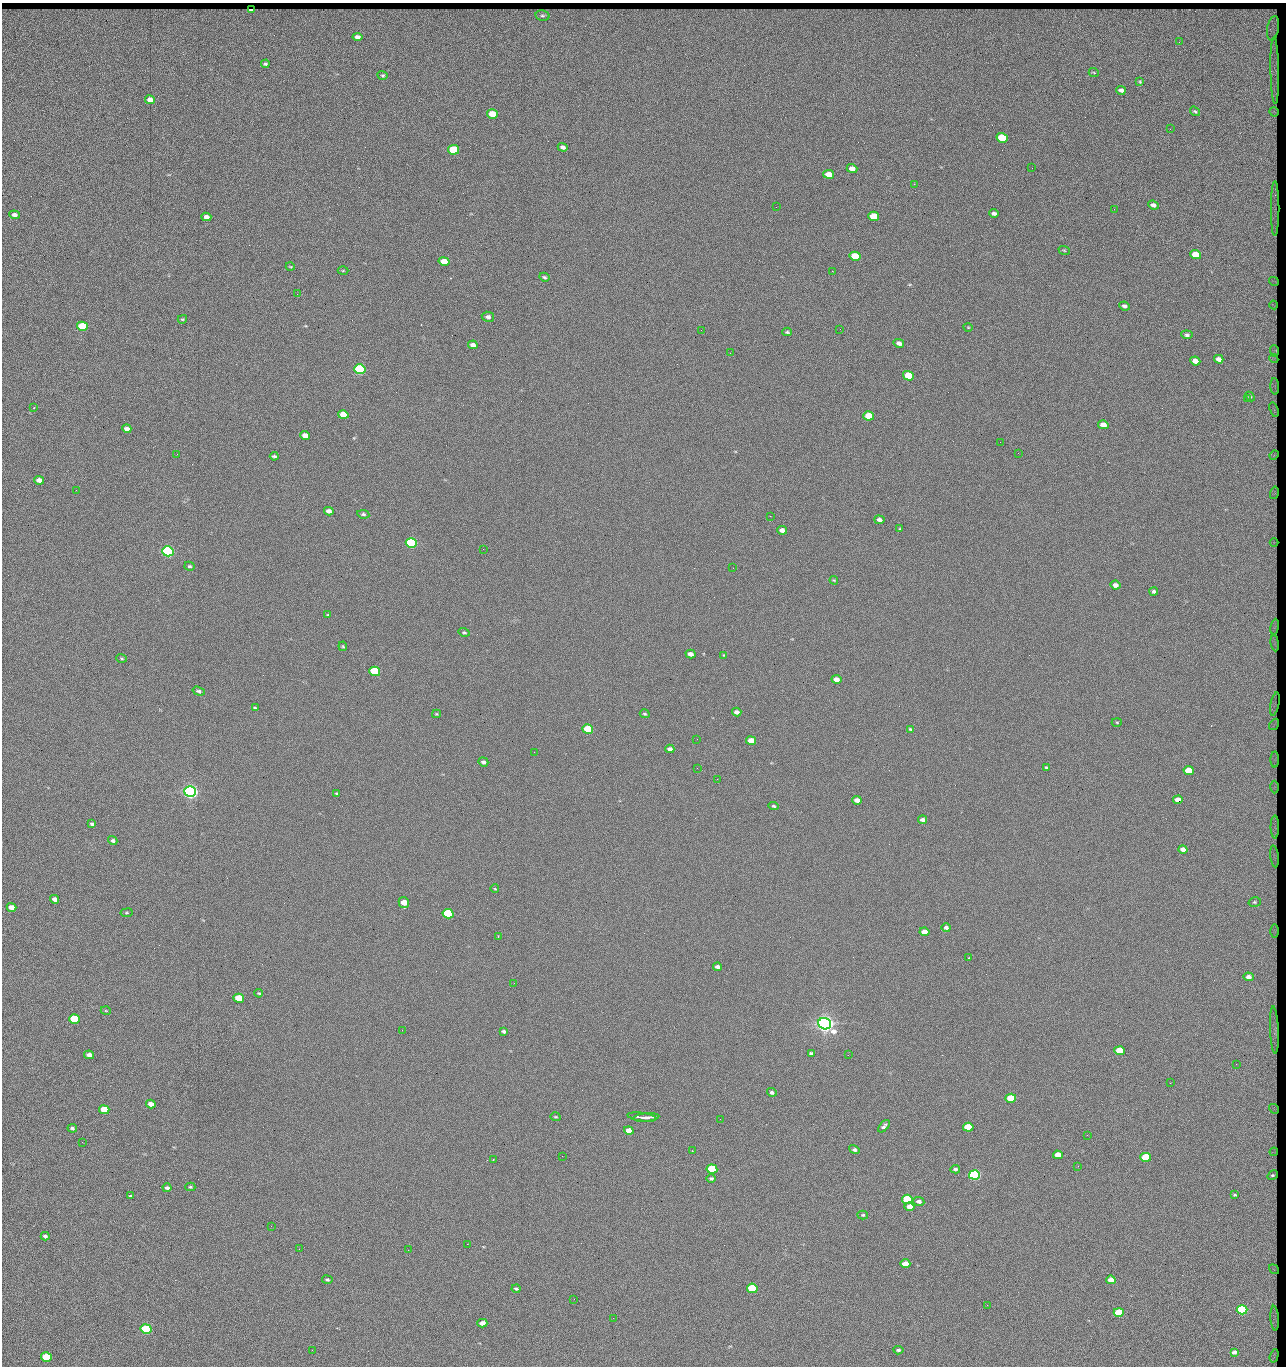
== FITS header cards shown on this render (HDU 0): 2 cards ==
NAXIS1  =                 1284 / length of data axis 1
NAXIS2  =                 1364 / length of data axis 2

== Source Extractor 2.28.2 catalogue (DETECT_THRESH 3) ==
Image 1284 x 1364 px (HDU 0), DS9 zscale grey, 1 PNG px = 1 image px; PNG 1288 x 1368 px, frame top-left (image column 1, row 1364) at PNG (2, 3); each listed source drawn as its Kron ellipse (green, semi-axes under 4 px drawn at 4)
Background 130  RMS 15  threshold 44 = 3 sigma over >= 5 px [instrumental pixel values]
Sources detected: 224; all 224 listed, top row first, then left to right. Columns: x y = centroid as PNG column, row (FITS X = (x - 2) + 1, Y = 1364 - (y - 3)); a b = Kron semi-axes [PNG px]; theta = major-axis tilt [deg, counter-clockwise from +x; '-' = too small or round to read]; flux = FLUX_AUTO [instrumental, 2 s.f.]
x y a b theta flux
251 10 4 2 - 1.4e+03
542 16 7 5 -13 1.8e+03
1273 28 12 5 82 5.3e+03
357 37 5 4 - 4.8e+03
1179 42 3 2 - 1.5e+03
265 64 4 4 - 1.6e+03
1275 71 34 4 -89 4.7e+03
1094 73 5 3 - 8.1e+02
383 75 5 4 - 1.3e+03
1140 82 4 4 - 8.6e+02
1121 90 5 4 - 2.9e+03
150 100 5 4 - 8.3e+03
1195 111 5 3 - 1.2e+03
1274 112 5 2 - 8.3e+02
492 114 5 4 - 2.3e+04
1170 129 2 2 - 1.2e+03
1002 138 6 4 -15 4.3e+04
563 147 5 4 - 3.3e+03
453 150 5 4 - 5.4e+04
852 168 5 4 - 6.4e+03
1032 168 2 2 - 1.8e+03
829 174 5 4 - 1.6e+04
914 184 2 2 - 1.8e+04
1153 205 5 4 - 3.6e+03
776 207 2 2 - 5.1e+02
1114 209 2 2 - 7.3e+02
1275 209 27 3 90 4.1e+03
994 213 4 3 - 2.6e+03
14 215 5 4 - 4.8e+03
874 216 5 4 - 2.8e+04
206 217 5 4 - 5.8e+03
1064 250 6 3 -19 9.7e+02
1196 255 5 4 - 2.4e+04
855 256 5 4 - 4.1e+04
444 261 5 4 - 2.0e+04
290 266 4 3 - 7.8e+02
343 271 5 3 - 9.7e+02
832 271 2 2 - 2.7e+04
544 277 5 4 - 1.7e+03
1274 281 5 2 - 7.6e+02
297 294 3 2 - 7.9e+02
1273 305 4 2 - 7.8e+02
1124 306 5 4 - 2.8e+03
488 317 6 5 - 3.3e+03
182 319 5 3 - 1.0e+03
82 326 5 4 - 5.2e+04
968 327 4 3 - 7.2e+02
840 329 2 2 - 4.8e+02
701 330 2 2 - 3.3e+03
787 332 5 3 - 1.3e+03
1187 335 6 4 -7 2.4e+03
899 343 5 4 - 3.9e+03
473 345 5 4 - 4.9e+03
1274 351 6 3 -88 1.7e+03
730 353 2 2 - 4.6e+02
1219 359 5 4 - 3.9e+03
1274 359 5 3 - 1.1e+03
1195 361 5 4 - 9.4e+03
360 369 5 5 - 1.6e+05
908 376 5 4 - 4.0e+04
1275 386 8 3 -85 1.3e+03
1250 396 5 4 - 1.3e+03
1247 399 3 2 - 1.3e+03
34 408 2 2 - 6.9e+02
1274 410 8 3 -72 1.5e+03
343 415 5 4 - 2.0e+04
869 416 5 4 - 3.3e+04
1103 425 5 4 - 9.9e+03
127 429 5 4 - 4.7e+03
305 436 5 4 - 9.1e+03
1000 442 2 2 - 3.3e+03
1018 453 2 2 - 4.6e+02
177 454 2 2 - 3.1e+03
1274 455 5 4 - 1.1e+03
274 456 4 3 - 1.6e+03
39 480 5 4 - 6.1e+03
76 490 2 2 - 9.8e+02
1274 493 6 3 77 1.5e+03
329 511 5 4 - 5.0e+03
363 514 6 4 -9 1.6e+03
770 516 2 2 - 6.5e+02
879 520 5 4 - 3.5e+03
900 529 4 4 - 1.2e+03
782 530 5 4 - 4.9e+03
1274 542 4 3 - 6.0e+02
411 543 5 5 - 1.9e+05
483 549 2 2 - 2.6e+03
168 551 5 5 - 3.2e+05
189 566 5 4 - 1.8e+03
733 568 3 2 - 8.1e+02
834 580 4 3 - 1.0e+03
1115 585 5 4 - 5.4e+03
1154 591 4 4 - 2.2e+03
328 615 4 3 - 9.7e+02
1275 627 8 4 81 1.1e+03
464 632 6 4 -16 1.4e+03
1275 643 8 4 -82 1.2e+03
343 646 5 4 - 1.0e+03
690 654 5 4 - 5.4e+03
724 655 4 3 - 8.7e+02
122 658 5 3 - 1.1e+03
375 671 5 4 - 9.0e+04
836 679 5 4 - 7.3e+03
199 691 6 4 -17 2.1e+03
1275 704 12 2 78 9.0e+02
255 708 4 3 - 1.1e+03
737 712 5 4 - 3.9e+03
436 714 4 4 - 9.4e+02
645 714 5 3 - 1.3e+03
1117 722 5 3 - 9.6e+02
1274 724 6 2 55 7.1e+02
588 729 5 4 - 4.8e+04
910 729 4 4 - 1.1e+03
697 739 2 2 - 6.8e+02
751 740 5 4 - 1.4e+04
670 749 4 4 - 3.5e+03
534 752 2 2 - 3.1e+03
1275 760 8 4 90 1.1e+03
483 762 5 4 - 2.5e+03
1046 767 3 3 - 9.4e+02
697 768 2 2 - 2.2e+03
1189 770 5 4 - 2.6e+04
717 779 2 2 - 2.5e+03
1275 787 6 4 89 1.1e+03
190 791 6 5 - 7.0e+05
337 793 4 3 - 1.3e+03
857 800 5 4 - 5.9e+03
1178 800 5 4 - 1.2e+04
774 806 5 4 - 1.3e+03
923 820 4 3 - 3.8e+03
92 824 4 3 - 1.8e+03
1275 827 11 3 -90 1.7e+03
113 840 5 4 - 2.0e+03
1183 849 5 4 - 5.8e+03
1274 856 11 3 -83 1.9e+03
495 889 4 2 - 7.1e+02
55 899 5 4 - 5.5e+03
1255 902 6 5 - 1.5e+03
404 903 5 5 - 1.3e+04
11 907 5 4 - 9.8e+03
127 913 6 3 8 1.1e+03
448 914 5 4 - 1.2e+05
946 928 5 4 - 2.7e+03
1275 931 6 4 -90 1.2e+03
924 932 5 4 - 9.4e+03
498 937 3 2 - 1.4e+03
969 958 2 2 - 5.6e+02
718 967 4 4 - 3.5e+03
1249 977 5 4 - 4.6e+03
514 983 2 2 - 2.0e+03
259 993 4 3 - 9.5e+02
239 998 5 4 - 3.3e+04
106 1011 5 3 - 8.5e+02
74 1019 5 4 - 5.4e+04
825 1024 6 5 - 1.0e+06
402 1030 2 2 - 5.4e+03
1274 1030 24 4 -87 5.6e+03
504 1031 4 3 - 1.9e+03
1120 1051 5 4 - 2.9e+04
811 1053 4 3 - 1.9e+03
89 1055 5 4 - 6.4e+03
848 1055 2 2 - 1.4e+03
1236 1064 2 2 - 1.6e+03
1170 1083 2 2 - 2.7e+03
772 1092 5 4 - 2.3e+03
1011 1098 5 4 - 4.8e+04
151 1104 5 4 - 7.0e+03
1274 1109 5 2 - 7.4e+02
104 1110 5 4 - 3.1e+04
555 1117 5 3 - 9.6e+02
642 1117 14 3 -8 4.8e+03
646 1117 13 3 5 5.8e+03
720 1119 2 2 - 8.4e+02
884 1126 7 4 46 2.5e+03
968 1127 5 4 - 4.4e+04
72 1128 5 4 - 2.0e+03
629 1130 5 4 - 8.8e+03
1087 1135 2 2 - 4.7e+02
82 1142 2 2 - 2.5e+03
854 1150 5 4 - 2.0e+03
692 1151 2 2 - 5.1e+02
1274 1152 4 2 - 4.3e+02
1058 1155 5 4 - 1.6e+04
562 1156 2 2 - 9.1e+02
1146 1157 5 4 - 5.8e+04
493 1159 3 2 - 1.7e+03
1078 1166 3 2 - 1.5e+03
712 1169 5 4 - 7.8e+04
955 1169 5 4 - 2.2e+03
974 1175 5 4 - 2.7e+05
1273 1175 6 4 32 2.5e+03
711 1179 5 4 - 1.7e+03
190 1187 5 4 - 1.4e+03
167 1188 4 3 - 2.5e+03
1235 1195 3 2 - 7.7e+02
131 1196 4 3 - 1.3e+03
907 1199 5 4 - 8.4e+04
919 1201 5 4 - 3.6e+03
910 1207 5 4 - 9.3e+03
863 1215 5 4 - 1.5e+03
271 1226 2 2 - 2.3e+03
45 1236 4 3 - 2.2e+03
467 1244 2 2 - 7.0e+03
299 1249 2 2 - 2.0e+03
408 1250 2 2 - 5.4e+03
905 1264 5 4 - 9.2e+03
1274 1269 6 3 -37 7.6e+02
327 1279 5 4 - 1.4e+03
1111 1280 5 4 - 1.4e+04
752 1288 5 4 - 8.1e+04
516 1289 4 3 - 1.4e+03
574 1299 2 2 - 5.2e+02
987 1305 2 2 - 2.7e+03
1242 1310 5 4 - 1.9e+05
1119 1312 5 4 - 4.6e+04
613 1318 3 2 - 8.3e+02
1275 1318 12 3 -86 2.6e+03
482 1323 5 4 - 7.7e+03
146 1329 5 4 - 1.0e+05
312 1350 2 2 - 1.4e+03
898 1350 5 4 - 2.2e+03
1234 1352 4 3 - 2.7e+03
1274 1356 7 3 74 1.7e+03
46 1357 5 4 - 5.4e+04

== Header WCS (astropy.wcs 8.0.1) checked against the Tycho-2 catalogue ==
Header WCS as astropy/WCSLIB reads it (CRVAL/CRPIX/CD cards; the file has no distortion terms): RA---TAN/DEC--TAN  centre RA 15:41:43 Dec +51:58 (235.43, +51.97 deg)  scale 1.26 arcsec/px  FOV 26.9' x 28.5'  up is +92 deg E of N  parity flipped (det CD > 0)
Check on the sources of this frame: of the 60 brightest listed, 11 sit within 2.0 arcsec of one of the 16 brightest Tycho-2 stars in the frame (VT <= 12.38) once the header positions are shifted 0.44 arcsec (0.31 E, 0.31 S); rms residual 0.93 arcsec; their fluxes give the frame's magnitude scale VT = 24.55 - 2.5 log10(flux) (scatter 0.17 mag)
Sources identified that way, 11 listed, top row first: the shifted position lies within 2.0 arcsec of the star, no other Tycho-2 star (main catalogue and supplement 1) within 4.0 arcsec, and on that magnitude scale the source's flux lands within +1.5 / -3 mag of the star's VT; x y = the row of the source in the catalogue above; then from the Tycho-2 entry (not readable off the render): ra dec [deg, ICRS J2000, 3 dp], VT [Tycho-2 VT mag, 2 dp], TYC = Tycho-2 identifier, HIP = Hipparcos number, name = IAU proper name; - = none
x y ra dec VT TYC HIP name
360 369 235.614 +52.064 11.61 3489-1132-1 - -
411 543 235.514 +52.049 11.19 3489-1407-1 - -
168 551 235.515 +52.133 11.12 3489-1380-1 - -
190 791 235.378 +52.130 9.31 3489-1322-1 76850 -
448 914 235.303 +52.042 11.52 3489-958-1 - -
825 1024 235.232 +51.912 9.59 3489-824-1 - -
974 1175 235.143 +51.862 10.97 3489-1016-1 - -
907 1199 235.131 +51.886 12.29 3489-908-1 - -
752 1288 235.084 +51.941 11.45 3489-1346-1 - -
1242 1310 235.062 +51.771 11.53 3489-1453-1 - -
146 1329 235.075 +52.152 11.74 3489-912-1 - -